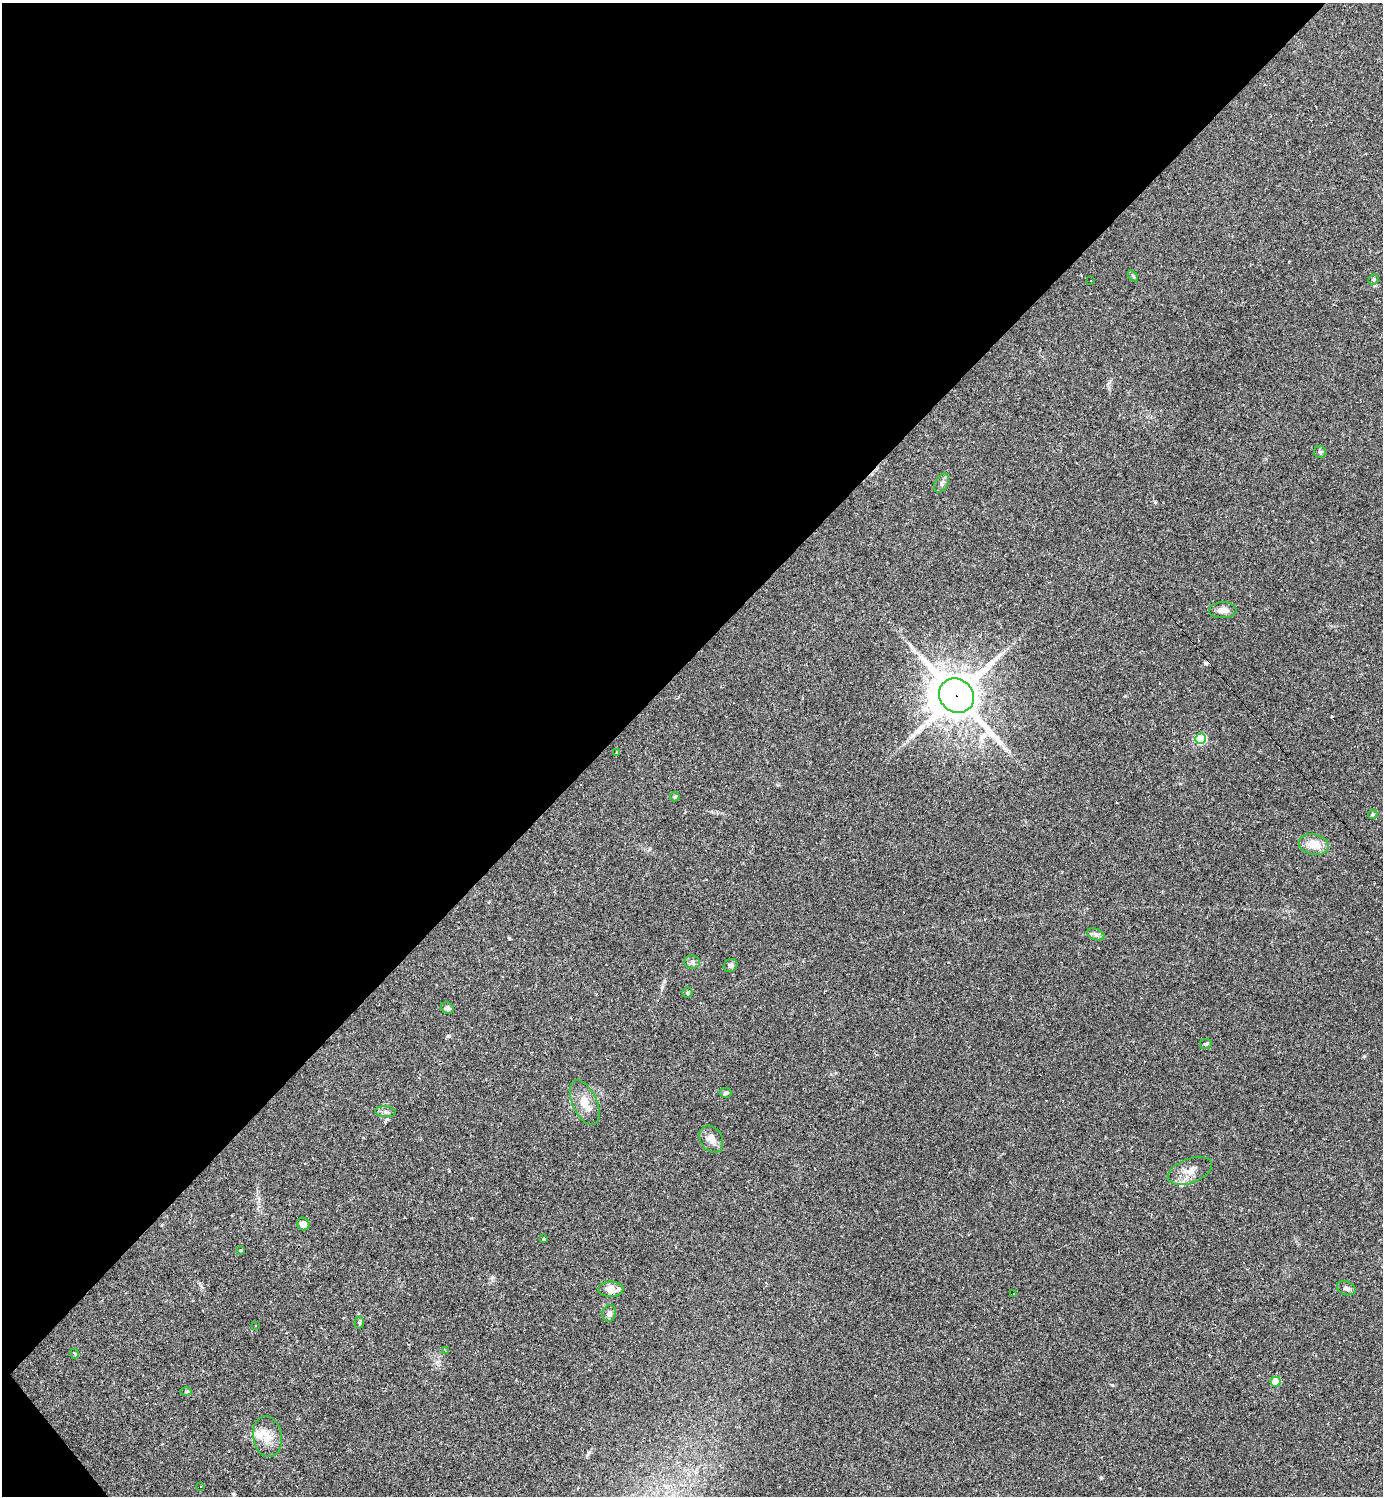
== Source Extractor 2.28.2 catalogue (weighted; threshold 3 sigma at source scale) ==
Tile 5 of 4 x 4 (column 1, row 2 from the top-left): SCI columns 295-1675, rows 2987-4480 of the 5971 x 5973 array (HDU 1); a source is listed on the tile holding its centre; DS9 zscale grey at full resolution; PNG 1385 x 1498 px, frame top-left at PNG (2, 3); each listed source drawn as its Kron ellipse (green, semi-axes under 4 px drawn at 4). Shown black and unused: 44% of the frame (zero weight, under 2 of 3 exposures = <1% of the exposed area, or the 3 px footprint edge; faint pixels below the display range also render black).
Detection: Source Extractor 2.28.2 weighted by HDU 2 'WHT'; one run over the whole footprint, this tile lists its part. Background 0.0626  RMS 0.0058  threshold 0.0261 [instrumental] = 3 sigma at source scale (4.5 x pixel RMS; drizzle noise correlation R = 1.50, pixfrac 1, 0.05/0.05 arcsec/px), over >= 5 px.
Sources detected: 49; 9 cosmic-ray / hot-pixel residue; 1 long thin detection or spike segment (spike, bleed or trail) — neither listed nor drawn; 1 inside a brighter listed object's ellipse — not listed separately; the other 38 listed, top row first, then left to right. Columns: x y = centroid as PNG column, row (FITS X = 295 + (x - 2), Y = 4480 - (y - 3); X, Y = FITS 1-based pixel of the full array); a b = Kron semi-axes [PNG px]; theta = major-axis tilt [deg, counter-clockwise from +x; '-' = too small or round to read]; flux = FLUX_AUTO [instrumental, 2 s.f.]
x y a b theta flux
1133 276 6 3 -54 0.6
1373 279 5 4 - 0.83
1091 281 3 2 - 0.38
1320 452 6 6 - 1.1
942 483 10 6 60 1.9
1223 610 14 8 2 3.7
956 696 18 16 -41 2100
1200 739 5 5 - 30
617 753 3 3 - 0.63
675 797 5 4 - 1
1373 814 5 4 - 1.1
1314 844 15 10 -12 8.4
1096 934 9 5 -19 1.8
692 962 8 6 -1 1.6
730 965 7 6 - 1.5
687 993 5 5 - 0.92
447 1008 6 5 - 1.9
1206 1044 6 5 - 0.84
726 1093 6 5 - 1.3
585 1103 24 12 -65 8.3
386 1112 10 5 -6 1.8
711 1139 14 11 -58 5
1190 1171 23 12 21 7
303 1224 7 6 - 3.3
544 1239 4 3 - 1.1
240 1250 4 3 - 0.56
1346 1288 9 6 -20 2.1
611 1289 12 7 -1 6.2
1014 1293 3 2 - 0.34
609 1313 8 6 75 2.4
359 1322 6 4 -88 0.94
255 1326 3 3 - 0.8
445 1351 4 3 - 0.51
75 1354 5 3 - 0.49
1275 1382 5 5 - 18
186 1392 6 4 1 0.78
267 1436 20 14 -80 9.1
201 1487 3 2 - 0.54
Overlapping masked pixels (flux is a lower limit): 1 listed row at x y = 956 696
Unlisted compact peaks at least as high as the median listed source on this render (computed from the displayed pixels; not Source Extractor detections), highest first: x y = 509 938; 1101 1477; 448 1036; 1155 502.